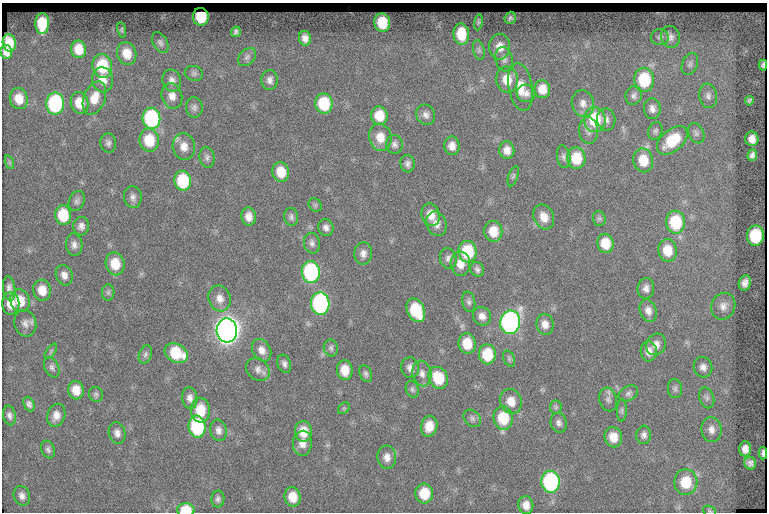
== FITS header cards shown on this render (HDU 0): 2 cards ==
NAXIS1  =                  765
NAXIS2  =                  510

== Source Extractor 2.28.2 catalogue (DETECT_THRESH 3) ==
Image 765 x 510 px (HDU 0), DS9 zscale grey, 1 PNG px = 1 image px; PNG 769 x 514 px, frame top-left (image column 1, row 510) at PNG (2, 3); each listed source drawn as its Kron ellipse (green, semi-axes under 4 px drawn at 4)
Background 106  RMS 7.1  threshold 21.2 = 3 sigma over >= 5 px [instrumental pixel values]
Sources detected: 177; all 177 listed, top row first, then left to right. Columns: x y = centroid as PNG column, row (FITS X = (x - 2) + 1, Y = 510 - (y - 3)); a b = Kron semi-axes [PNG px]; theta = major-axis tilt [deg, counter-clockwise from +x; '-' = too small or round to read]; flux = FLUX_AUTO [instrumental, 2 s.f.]
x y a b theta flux
201 17 9 8 - 16000
510 18 6 5 - 950
382 22 9 8 - 14000
478 22 8 4 81 780
42 23 10 7 88 14000
122 30 8 4 -80 820
236 32 5 4 - 1300
461 34 11 7 -86 11000
660 37 9 8 - 1500
670 37 11 9 -74 2500
305 38 7 6 - 3000
160 42 11 7 -61 1700
9 43 9 6 -80 5700
500 47 13 10 89 5100
79 49 9 7 -80 7600
479 50 10 5 -76 1400
6 52 7 5 -79 2700
127 54 11 9 -74 8200
247 57 10 7 46 1900
504 59 12 8 -77 2400
690 64 11 7 66 1900
763 65 5 3 - 880
102 66 12 10 -79 22000
194 73 9 7 -15 1300
103 80 12 10 -81 5700
172 80 11 9 -69 3100
270 80 10 8 87 2500
507 80 13 11 -84 9300
644 80 12 10 -88 26000
521 87 24 12 -80 8400
542 89 9 8 - 6700
526 93 9 9 - 2400
634 95 10 8 72 1900
172 96 13 10 -74 4200
708 96 12 9 -81 2700
94 98 17 10 70 7800
19 99 11 9 -73 7800
749 101 5 4 - 890
80 103 11 9 -78 9500
583 103 13 11 -76 3700
55 104 11 9 -90 58000
324 104 10 8 -80 23000
194 107 10 8 -83 1800
652 109 10 8 -82 2900
426 115 10 9 - 2400
379 116 9 8 - 10000
151 118 10 9 - 54000
606 119 11 9 -80 2600
595 120 12 11 - 22000
588 131 13 9 -84 2800
655 131 9 7 70 1300
696 133 11 7 -64 1800
380 137 14 11 -76 6800
752 139 7 6 - 3800
149 140 11 9 -83 15000
672 140 18 10 41 18000
108 143 9 8 - 1700
394 144 9 8 - 1900
452 146 9 7 -83 3700
184 147 13 11 -83 5100
507 150 9 7 -83 4100
752 155 6 4 73 1600
207 157 10 7 -78 1700
564 157 11 6 -80 1700
576 158 11 9 -87 14000
643 160 12 10 -78 11000
9 162 7 4 -71 820
408 164 8 7 - 1800
281 172 10 8 -79 9300
513 176 10 4 72 890
183 181 10 8 -82 25000
133 197 11 9 -81 2300
77 201 10 7 64 1800
315 205 7 6 - 1000
63 215 10 8 -81 16000
431 215 11 9 -73 6100
249 217 9 7 -82 4000
291 217 9 7 -83 1500
544 217 13 10 -64 5400
599 218 7 6 - 1200
675 222 11 9 -83 25000
436 224 12 10 -68 4000
81 226 9 8 - 2500
326 228 8 7 - 2200
493 231 10 9 - 8400
755 236 10 8 88 27000
312 243 10 8 -76 1900
605 243 9 8 - 10000
74 245 11 8 -84 2600
668 250 11 9 -81 10000
468 252 11 9 -86 23000
363 253 11 9 87 3000
448 258 10 8 -76 2100
115 264 11 9 -79 11000
460 264 12 9 -86 5300
477 269 7 6 - 1500
311 272 11 9 -82 61000
64 275 10 8 -70 3000
745 283 8 6 74 2600
9 288 12 6 -83 2300
646 288 10 8 84 2700
42 290 10 9 - 7200
108 292 8 6 90 1200
219 298 13 11 -72 4400
20 301 11 9 -74 9000
469 302 10 6 -79 1400
11 304 11 8 -90 6500
320 304 11 9 -87 91000
723 306 13 12 - 4100
416 310 12 8 -64 25000
648 311 11 8 -71 3400
482 316 10 9 - 3200
510 322 12 10 81 160000
25 323 13 11 -77 3200
545 324 10 8 -79 3700
227 330 12 10 -85 530000
467 343 10 8 -80 10000
656 344 11 9 62 3400
331 348 8 7 - 1400
262 350 12 9 -59 3800
51 351 9 4 55 900
649 351 10 8 -86 3700
176 353 12 9 -30 20000
145 354 9 6 67 1300
487 354 10 8 -85 16000
509 359 8 5 -65 1100
284 364 9 6 -71 1800
52 367 10 7 -65 1700
703 367 10 9 - 2800
410 368 10 9 - 2900
258 369 13 10 -42 3100
345 370 10 8 -83 7900
422 373 13 9 -79 3200
366 374 9 6 -67 1300
438 378 11 9 -62 16000
412 389 9 6 -71 1200
675 389 9 7 -84 1500
76 390 9 7 -81 6900
628 393 10 7 29 1600
96 394 7 7 - 1200
190 398 11 7 -82 2800
707 398 11 7 -72 1800
608 399 12 8 -74 2100
511 401 12 10 -69 6200
29 404 8 5 -66 1500
556 407 6 6 - 960
344 408 6 5 - 690
200 410 12 9 -87 12000
622 410 11 5 88 1200
9 415 10 6 -80 1800
56 415 12 9 71 3900
472 418 10 7 -44 1700
503 418 11 9 -84 19000
559 423 10 8 -75 2100
429 426 10 8 77 6500
197 427 11 8 -83 44000
219 430 11 8 -80 2700
711 430 12 10 -82 3700
303 432 10 8 -85 8500
117 433 11 8 -77 2700
644 435 9 7 84 2100
613 437 10 9 - 6900
302 443 12 9 87 4100
48 449 9 6 -68 1500
745 449 7 6 - 3500
763 453 6 3 88 1100
387 457 12 9 -85 3400
750 463 6 6 - 1800
551 482 11 9 -84 70000
686 482 13 11 -89 15000
424 493 10 9 - 12000
22 496 10 8 -67 2600
293 497 10 8 -81 7800
218 499 8 6 87 1600
526 505 9 7 -82 4400
186 510 9 6 0 12000
709 511 7 5 -20 790
At the frame edge (FLAGS 8, measured only in part): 2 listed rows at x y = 186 510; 709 511